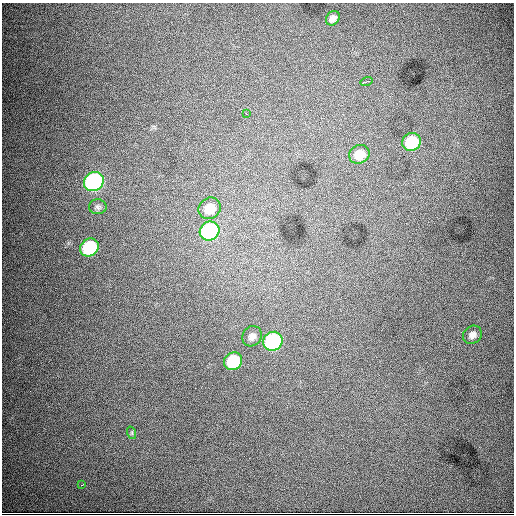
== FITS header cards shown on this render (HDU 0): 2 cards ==
NAXIS1  =                  512
NAXIS2  =                  512

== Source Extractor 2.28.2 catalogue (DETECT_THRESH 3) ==
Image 512 x 512 px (HDU 0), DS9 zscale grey, 1 PNG px = 1 image px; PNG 516 x 516 px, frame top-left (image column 1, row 512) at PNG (2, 3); each listed source drawn as its Kron ellipse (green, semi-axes under 4 px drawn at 4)
Background 10300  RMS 110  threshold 329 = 3 sigma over >= 5 px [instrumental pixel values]
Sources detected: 16; all 16 listed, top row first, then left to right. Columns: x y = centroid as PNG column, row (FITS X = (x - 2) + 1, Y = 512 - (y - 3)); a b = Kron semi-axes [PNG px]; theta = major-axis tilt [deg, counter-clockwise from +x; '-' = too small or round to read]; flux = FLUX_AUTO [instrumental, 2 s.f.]
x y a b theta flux
333 18 8 6 51 3.6e+04
366 81 6 3 17 2.2e+04
246 113 4 3 - 4.7e+03
411 142 10 8 31 3.6e+05
359 154 10 9 - 1.2e+05
94 181 10 9 - 2.0e+06
98 207 8 7 - 2.3e+04
210 208 11 10 - 1.4e+05
209 231 10 9 - 1.3e+06
89 247 10 8 39 5.6e+05
472 335 10 8 37 4.0e+04
252 336 10 9 - 4.1e+04
273 341 10 9 - 1.2e+06
233 361 9 8 - 4.0e+05
132 433 6 4 -72 1.1e+04
82 485 4 3 - 3.1e+04